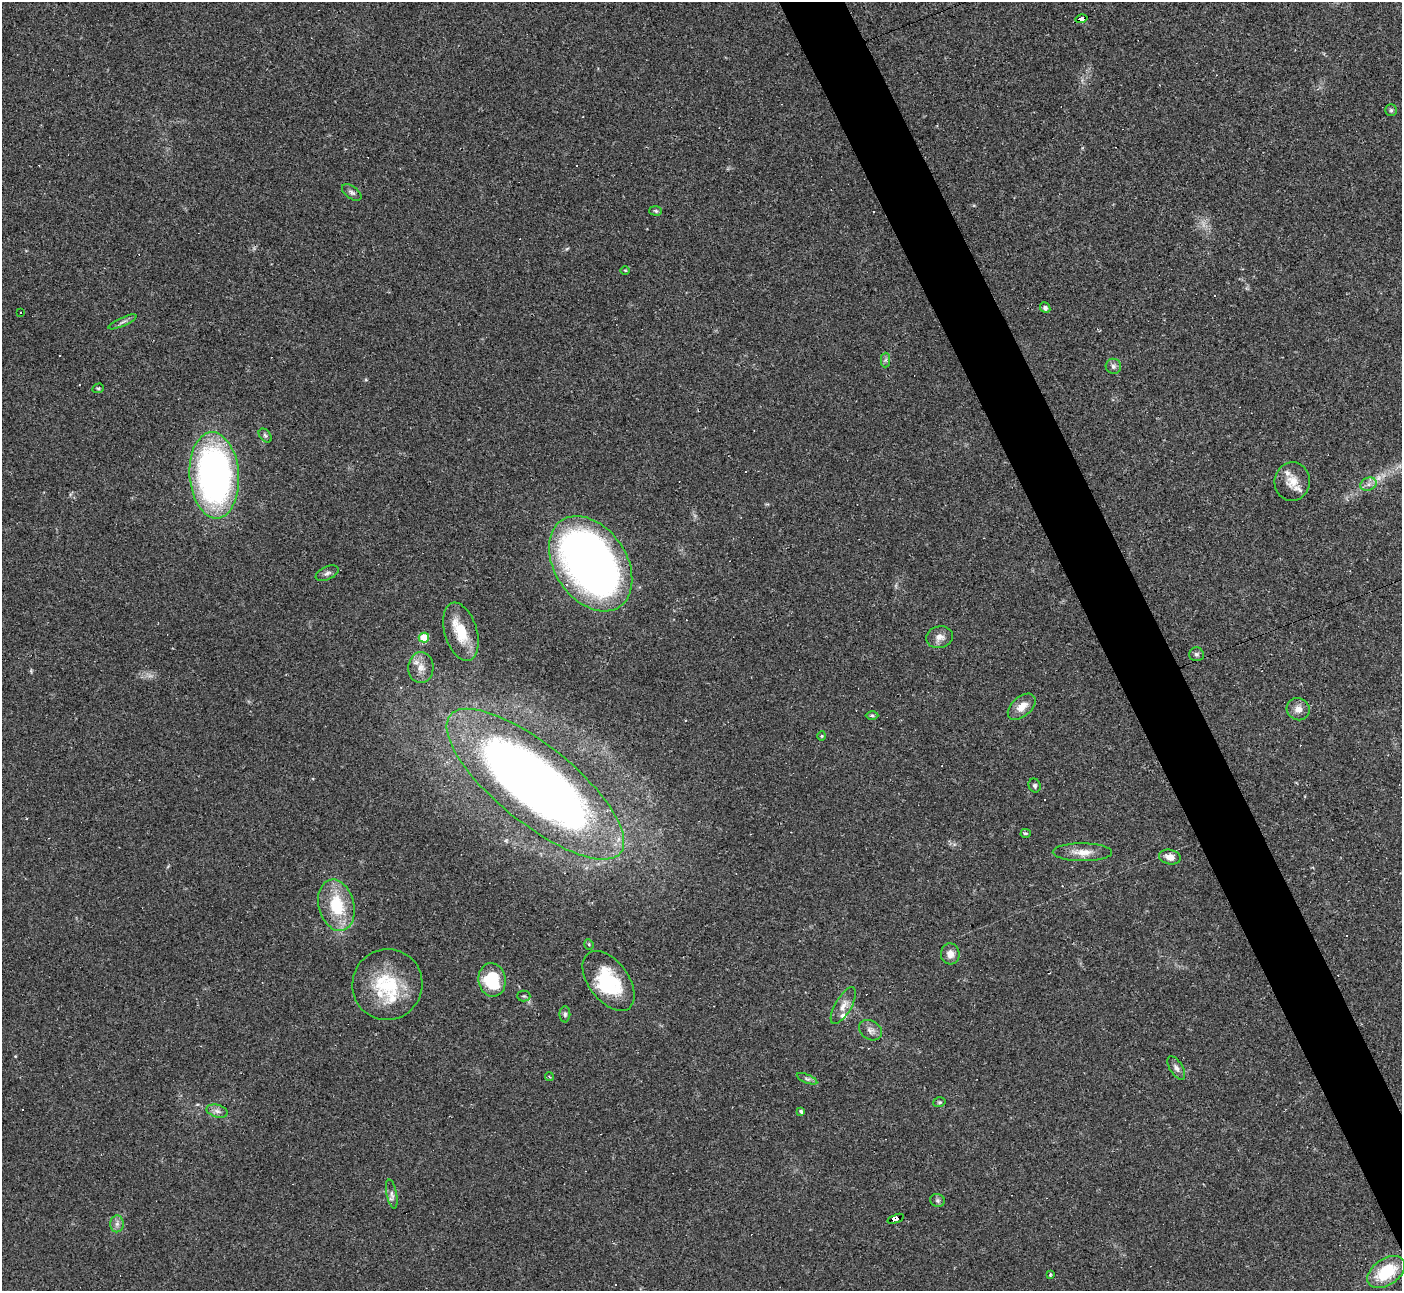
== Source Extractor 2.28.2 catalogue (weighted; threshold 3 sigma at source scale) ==
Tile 6 of 4 x 4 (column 2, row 2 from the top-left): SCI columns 1402-2801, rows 2731-4019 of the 5604 x 5592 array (HDU 1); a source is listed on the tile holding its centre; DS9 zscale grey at full resolution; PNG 1404 x 1293 px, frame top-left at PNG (2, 2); each listed source drawn as its Kron ellipse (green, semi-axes under 4 px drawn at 4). Shown black and unused: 4% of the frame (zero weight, under 2 of 3 exposures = <1% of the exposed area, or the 3 px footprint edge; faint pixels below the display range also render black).
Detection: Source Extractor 2.28.2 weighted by HDU 2 'WHT'; one run over the whole footprint, this tile lists its part. Background 0.0515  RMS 0.0057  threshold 0.0255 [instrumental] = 3 sigma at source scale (4.5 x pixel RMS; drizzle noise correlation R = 1.50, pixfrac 1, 0.05/0.05 arcsec/px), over >= 5 px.
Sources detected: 79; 2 too faint to see at this stretch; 1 inside a brighter object's white glare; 19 cosmic-ray / hot-pixel residue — neither listed nor drawn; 4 inside a brighter listed object's ellipse — not listed separately; the other 53 listed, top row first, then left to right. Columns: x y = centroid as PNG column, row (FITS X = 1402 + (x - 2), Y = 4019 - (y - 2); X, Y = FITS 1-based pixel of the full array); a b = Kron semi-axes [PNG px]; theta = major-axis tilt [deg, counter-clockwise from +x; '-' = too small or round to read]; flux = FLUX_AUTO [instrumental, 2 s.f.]
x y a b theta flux
1081 19 6 4 15 52
1391 110 5 5 - 0.92
352 192 11 6 -36 1.7
656 211 6 4 -2 0.88
625 270 5 3 - 0.48
1045 308 5 5 - 1.7
20 312 3 3 - 1.5
122 322 15 3 24 1.6
885 360 7 4 89 1.2
1113 366 8 7 - 1.7
98 388 6 4 19 0.82
265 436 8 5 -49 1.2
214 475 43 24 -86 240
1292 482 19 17 82 9.3
1368 484 8 6 20 2.4
591 564 52 36 -56 390
327 573 12 6 24 2
461 632 30 16 -73 16
939 637 13 10 17 4.3
424 638 5 5 - 20
1196 654 7 7 - 1.6
421 668 15 12 87 6.4
1022 707 16 9 41 6.3
1298 709 12 11 - 4.2
872 715 6 4 -1 0.86
822 736 4 4 - 0.58
535 784 109 39 -39 530
1035 786 7 6 - 1.3
1026 833 5 3 - 0.94
1082 852 29 9 -1 7.4
1170 857 11 7 -13 4.6
336 905 26 17 -75 26
589 944 5 4 - 0.81
950 954 10 9 - 3.8
492 980 17 13 -82 28
609 981 34 20 -53 35
387 984 35 35 - 37
524 996 6 5 - 1
843 1006 21 8 60 5.1
565 1014 8 5 89 1.3
870 1030 12 9 -32 3.2
1176 1068 13 6 -58 2.4
549 1077 4 3 - 0.59
807 1079 11 4 -21 1.5
939 1102 6 4 19 0.82
217 1111 11 6 -15 2.3
801 1111 4 3 - 1.3
392 1194 15 5 -79 2.2
938 1200 7 6 - 1.3
896 1219 8 4 21 160
117 1224 8 7 - 2.2
1386 1272 21 13 35 23
1050 1275 3 2 - 0.77
Overlapping masked pixels (flux is a lower limit): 2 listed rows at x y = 1081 19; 896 1219